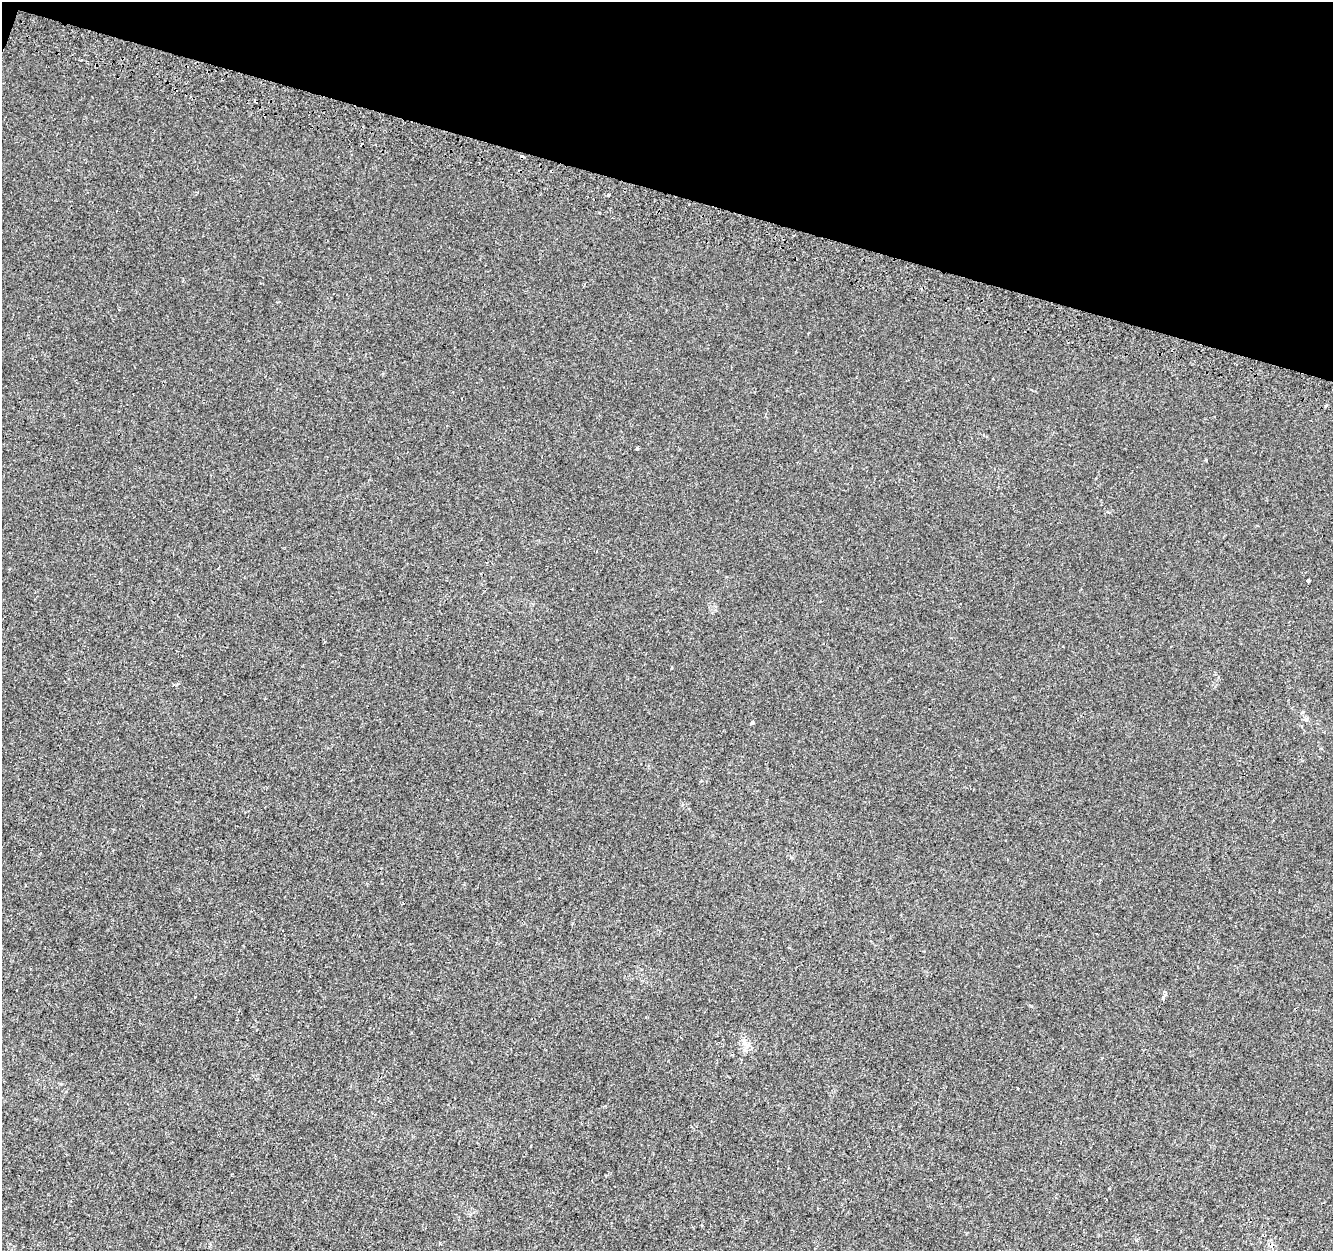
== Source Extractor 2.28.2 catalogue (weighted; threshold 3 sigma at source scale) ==
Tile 2 of 4 x 4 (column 2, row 1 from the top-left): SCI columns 1367-2697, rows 4076-5324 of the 5374 x 5589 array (HDU 1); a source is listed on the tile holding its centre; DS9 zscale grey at full resolution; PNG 1335 x 1253 px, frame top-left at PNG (2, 2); no overlay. Shown black and unused: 15% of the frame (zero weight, under 2 of 3 exposures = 3% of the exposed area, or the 3 px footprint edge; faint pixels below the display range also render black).
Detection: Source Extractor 2.28.2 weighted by HDU 2 'WHT'; one run over the whole footprint, this tile lists its part. Background 1.37e-04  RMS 0.0028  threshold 0.0124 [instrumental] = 3 sigma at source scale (4.5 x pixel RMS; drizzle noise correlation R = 1.50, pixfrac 1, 0.0396/0.0396 arcsec/px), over >= 5 px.
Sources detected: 14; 5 cosmic-ray / hot-pixel residue — not listed; the other 9 listed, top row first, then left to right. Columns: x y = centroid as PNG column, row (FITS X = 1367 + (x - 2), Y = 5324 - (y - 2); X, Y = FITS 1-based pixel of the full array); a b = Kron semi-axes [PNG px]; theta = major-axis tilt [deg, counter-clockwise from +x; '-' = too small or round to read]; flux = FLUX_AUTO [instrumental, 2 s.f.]
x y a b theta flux
190 96 3 2 - 0.42
609 194 3 3 - 0.96
1326 405 3 3 - 1.6
637 448 3 3 - 0.38
1308 581 3 3 - 4.2
752 722 4 3 - 0.55
1164 998 3 3 - 43
744 1041 7 5 -45 0.83
1109 1189 3 2 - 0.19